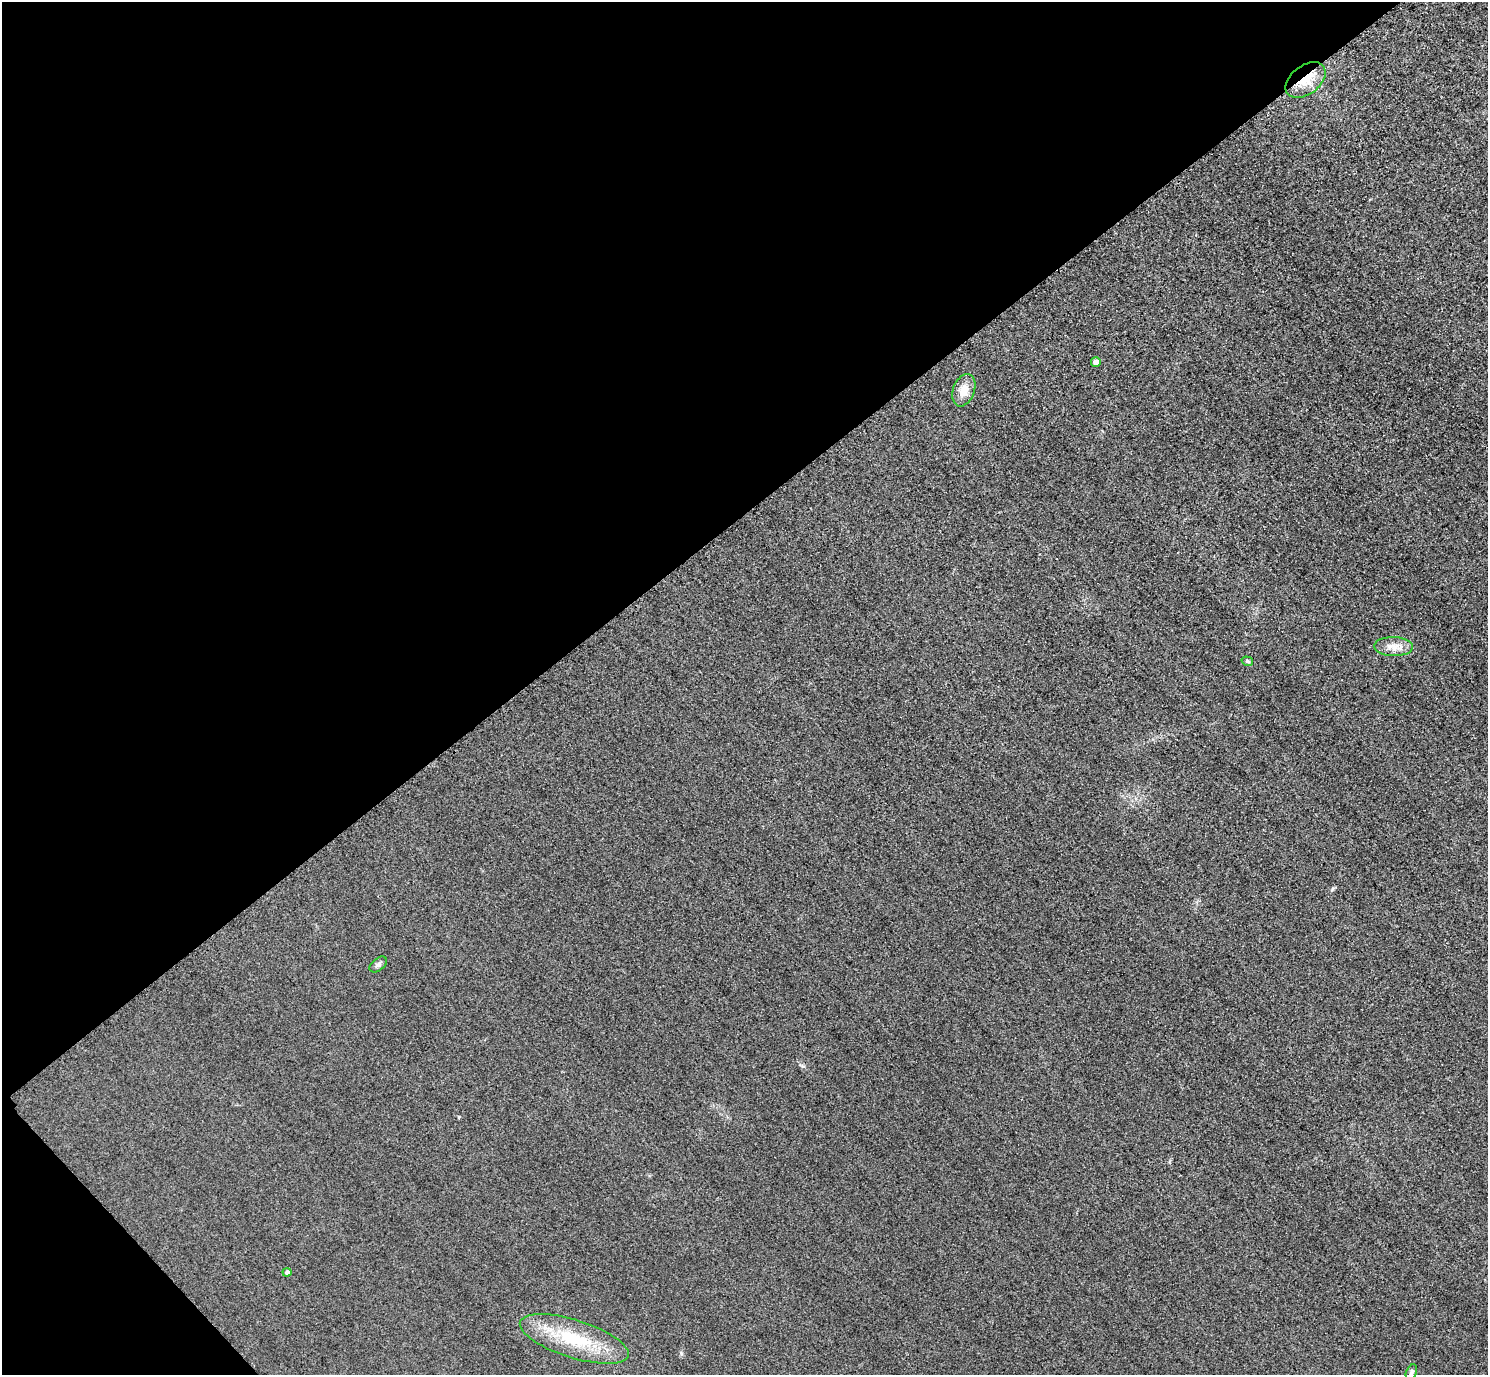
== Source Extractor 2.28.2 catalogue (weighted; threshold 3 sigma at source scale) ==
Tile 5 of 4 x 4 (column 1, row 2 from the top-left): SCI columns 32-1517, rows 2931-4303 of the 6005 x 6003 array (HDU 1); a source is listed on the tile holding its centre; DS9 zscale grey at full resolution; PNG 1490 x 1377 px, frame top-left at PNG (2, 2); each listed source drawn as its Kron ellipse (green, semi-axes under 4 px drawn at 4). Shown black and unused: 39% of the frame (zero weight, under 3 of 4 exposures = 3% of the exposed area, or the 3 px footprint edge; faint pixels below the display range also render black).
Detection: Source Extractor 2.28.2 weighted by HDU 2 'WHT'; one run over the whole footprint, this tile lists its part. Background 0.0522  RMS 0.016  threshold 0.0729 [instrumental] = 3 sigma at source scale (4.5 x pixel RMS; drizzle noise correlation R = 1.50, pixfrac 1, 0.05/0.05 arcsec/px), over >= 5 px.
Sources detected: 9; all 9 listed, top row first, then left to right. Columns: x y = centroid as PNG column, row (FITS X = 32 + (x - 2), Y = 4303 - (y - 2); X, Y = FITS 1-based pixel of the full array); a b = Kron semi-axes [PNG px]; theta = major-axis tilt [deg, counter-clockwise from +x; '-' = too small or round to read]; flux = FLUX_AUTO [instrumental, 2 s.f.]
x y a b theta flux
1306 80 22 14 37 42
1096 362 5 4 - 12
964 390 17 11 70 20
1393 646 19 9 -1 16
1247 661 6 4 -17 2.7
378 964 10 6 40 5.1
287 1272 4 4 - 5.8
574 1339 57 19 -18 96
1411 1372 8 5 68 3.7
Overlapping masked pixels (flux is a lower limit): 1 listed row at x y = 1306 80